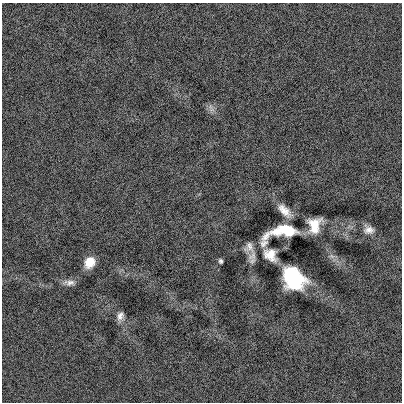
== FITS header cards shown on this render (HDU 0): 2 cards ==
NAXIS1  =                  400
NAXIS2  =                  400

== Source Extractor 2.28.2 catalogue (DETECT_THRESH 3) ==
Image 400 x 400 px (HDU 0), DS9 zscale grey, 1 PNG px = 1 image px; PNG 404 x 404 px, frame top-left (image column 1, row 400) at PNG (2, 3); no overlay
Background 5.64e-04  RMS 0.098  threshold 0.294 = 3 sigma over >= 5 px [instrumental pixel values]
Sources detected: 12; all 12 listed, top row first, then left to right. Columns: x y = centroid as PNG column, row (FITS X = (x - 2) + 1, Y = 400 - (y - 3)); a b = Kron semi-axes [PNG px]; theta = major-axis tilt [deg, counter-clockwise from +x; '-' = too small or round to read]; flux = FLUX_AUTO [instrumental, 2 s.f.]
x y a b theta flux
212 109 8 4 -72 21
284 211 18 8 -45 71
314 225 14 10 77 130
369 230 14 11 -12 47
283 232 37 12 16 330
249 247 15 13 -81 57
270 255 16 13 -45 80
221 261 4 3 - 13
90 262 11 9 60 110
293 277 20 15 -45 540
69 283 15 7 0 37
120 316 10 7 70 36